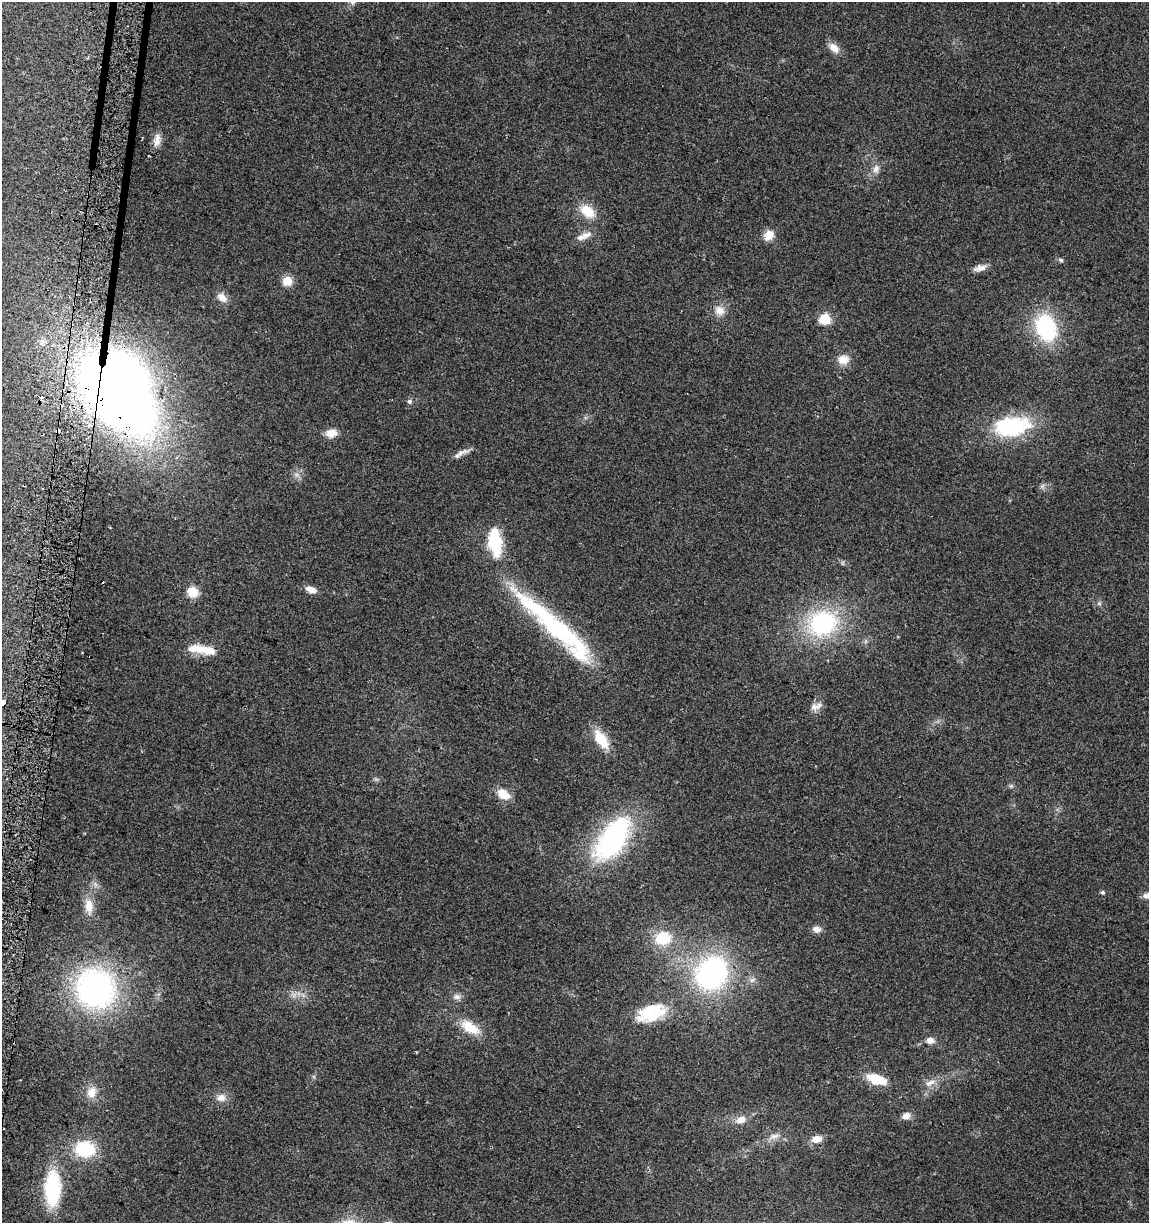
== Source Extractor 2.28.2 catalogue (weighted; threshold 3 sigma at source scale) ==
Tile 7 of 4 x 4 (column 3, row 2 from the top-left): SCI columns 2611-3757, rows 2448-3668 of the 5161 x 4904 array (HDU 1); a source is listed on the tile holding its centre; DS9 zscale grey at full resolution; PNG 1151 x 1225 px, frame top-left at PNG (2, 2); no overlay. Shown black and unused: <1% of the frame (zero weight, under 2 of 3 exposures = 2% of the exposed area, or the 3 px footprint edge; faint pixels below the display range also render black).
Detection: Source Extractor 2.28.2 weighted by HDU 2 'WHT'; one run over the whole footprint, this tile lists its part. Background 0.11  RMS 0.01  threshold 0.047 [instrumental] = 3 sigma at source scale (4.5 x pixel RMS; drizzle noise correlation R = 1.50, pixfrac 1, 0.0396/0.0396 arcsec/px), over >= 5 px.
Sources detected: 67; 3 inside a brighter object's white glare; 7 cosmic-ray / hot-pixel residue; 1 long thin detection or spike segment (spike, bleed or trail) — not listed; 2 inside a brighter listed object's ellipse — not listed separately; the other 54 listed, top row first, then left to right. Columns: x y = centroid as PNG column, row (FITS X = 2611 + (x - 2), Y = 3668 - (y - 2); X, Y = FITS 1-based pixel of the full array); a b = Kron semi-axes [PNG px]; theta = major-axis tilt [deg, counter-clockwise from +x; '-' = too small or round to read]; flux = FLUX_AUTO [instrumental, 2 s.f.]
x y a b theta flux
834 48 15 9 -39 9.2
157 140 18 8 81 8.1
876 169 12 8 77 6
587 211 19 12 -36 20
587 234 18 8 19 8.7
769 235 13 10 52 11
1061 260 7 5 -19 2.1
980 268 17 8 11 6.5
287 281 10 9 - 14
222 297 15 10 -38 8.4
719 310 13 11 -47 9.7
825 319 6 6 - 71
1046 327 29 20 -70 87
843 359 15 12 4 11
122 398 61 43 -50 1100
409 401 7 5 -32 2.3
1013 429 51 21 21 70
331 433 12 8 7 12
460 453 12 7 44 5.4
296 474 7 4 -19 2.5
495 542 31 13 -84 51
311 590 13 7 -20 8.5
193 592 5 5 - 63
1099 603 7 4 0 1.9
822 623 32 27 22 110
570 637 85 15 -62 64
197 648 33 10 -8 21
82 653 2 2 - 0.74
816 706 17 8 16 6.2
601 739 21 11 -57 29
1011 786 5 5 - 1.7
503 794 16 11 -34 14
612 840 59 28 57 150
1103 892 5 5 - 1.9
1147 895 12 8 1 6
89 906 18 10 -88 13
817 929 10 8 -11 5.7
663 938 18 16 8 31
712 973 31 27 51 200
96 988 35 32 -52 270
457 997 11 7 4 4.3
651 1013 39 21 22 45
470 1027 25 12 -32 24
930 1040 7 6 - 8.1
876 1079 17 8 -16 33
930 1083 16 7 28 7.3
92 1092 15 12 67 11
221 1098 12 10 8 7.7
906 1116 7 6 - 9.7
741 1120 9 7 19 9.9
774 1136 13 6 5 5.7
816 1139 8 6 15 13
85 1149 18 14 -5 56
53 1188 36 16 89 71
Overlapping masked pixels (flux is a lower limit): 1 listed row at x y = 122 398
Isophote crosses this tile's border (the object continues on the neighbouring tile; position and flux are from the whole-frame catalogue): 1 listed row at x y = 1147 895